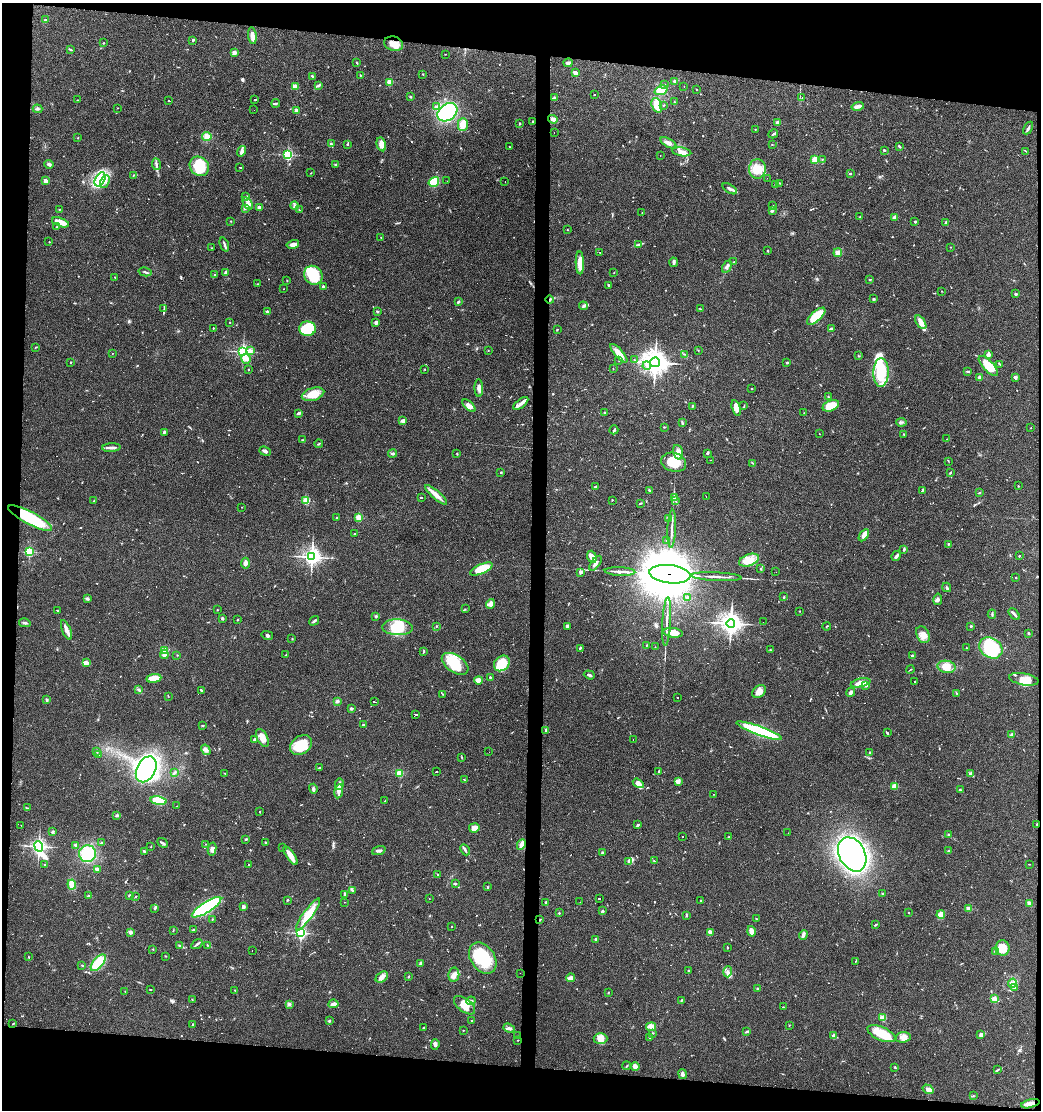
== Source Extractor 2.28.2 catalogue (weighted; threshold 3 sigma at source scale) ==
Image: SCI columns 100-4255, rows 1-4429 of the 4453 x 4429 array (HDU 1 of 3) = the unmasked area's bounding box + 8 px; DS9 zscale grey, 4 x 4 block average (1 PNG px = mean of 4 x 4 image px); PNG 1043 x 1112 px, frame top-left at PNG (2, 3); each listed source drawn as its Kron ellipse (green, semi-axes under 4 px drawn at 4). Shown black and unused: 12% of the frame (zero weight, under 3 of 4 exposures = <1% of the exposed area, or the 3 px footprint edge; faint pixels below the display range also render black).
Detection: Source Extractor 2.28.2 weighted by HDU 2 'WHT'. Background 0.0606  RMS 0.0051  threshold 0.0229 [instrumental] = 3 sigma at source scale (4.5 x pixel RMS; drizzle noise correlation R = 1.50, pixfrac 1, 0.05/0.05 arcsec/px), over >= 5 px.
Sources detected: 854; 4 too faint to see at this stretch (4 x 4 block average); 6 inside a brighter object's white glare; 73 cosmic-ray / hot-pixel residue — neither listed nor drawn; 7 coinciding with a brighter row at this scale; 46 inside a brighter listed object's ellipse — not listed separately; of the other 718, all 500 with FLUX_AUTO >= 1.15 (the completeness limit of this list) listed and drawn (218 fainter detections not listed), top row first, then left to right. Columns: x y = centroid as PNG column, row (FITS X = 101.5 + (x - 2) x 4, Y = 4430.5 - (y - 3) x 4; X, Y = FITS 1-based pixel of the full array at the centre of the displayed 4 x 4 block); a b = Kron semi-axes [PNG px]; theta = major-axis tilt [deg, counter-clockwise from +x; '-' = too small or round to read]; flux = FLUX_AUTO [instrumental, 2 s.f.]
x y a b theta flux
45 20 3 2 - 2.1
252 36 8 4 -82 17
193 40 2 2 - 12
104 43 2 2 - 1.4
394 44 9 7 -19 27
70 49 3 2 - 3.9
234 53 3 3 - 7.7
445 54 2 2 - 1.4
357 63 3 2 - 2.5
568 63 4 3 - 15
575 73 3 3 - 12
423 74 2 2 - 1.8
360 75 2 2 - 1.7
312 76 3 2 - 3.8
675 81 4 3 - 5.3
390 82 2 2 - 110
665 84 2 2 - 1.2
318 85 3 2 - 4.5
295 86 4 2 - 17
684 87 2 2 - 1.3
696 89 2 2 - 1.2
661 90 7 4 20 36
594 95 2 2 - 1.4
410 97 2 2 - 14
554 98 3 2 - 1.9
802 98 2 2 - 1.5
78 100 3 2 - 1.5
255 100 2 2 - 44
168 101 2 2 - 130
674 102 3 2 - 2.4
276 103 4 2 - 3.7
657 105 7 5 -70 40
664 105 2 2 - 1.7
858 106 6 3 15 15
436 107 3 3 - 7.5
117 108 2 2 - 1.8
37 109 5 2 - 5.1
254 110 2 2 - 1.2
296 110 2 2 - 60
447 112 11 8 38 230
553 119 5 3 - 14
533 121 2 2 - 4.7
778 122 4 3 - 5.9
519 123 3 2 - 1.9
463 125 6 5 - 36
1028 128 7 2 61 5.5
755 129 2 2 - 1.2
554 132 2 2 - 1.3
773 134 5 2 - 4.7
207 136 5 4 - 19
78 138 2 2 - 1.2
668 143 9 3 -29 13
331 144 3 2 - 5.7
347 144 3 2 - 3.1
381 144 7 4 -76 21
772 144 2 2 - 1.3
899 146 2 2 - 4.3
509 147 2 2 - 1.7
884 150 2 2 - 3.9
241 151 5 3 - 8.2
1026 151 3 2 - 1.4
682 152 9 4 -8 18
288 155 2 2 - 410
660 155 2 2 - 1.6
815 159 2 2 - 140
822 159 2 2 - 1.4
49 164 5 3 - 6.4
156 164 6 2 -83 5.9
335 165 2 2 - 3.1
199 166 10 9 - 91
240 167 2 2 - 1.5
757 169 10 8 87 44
311 173 2 2 - 1.3
850 173 3 2 - 2.7
133 175 3 2 - 2.1
767 178 2 2 - 1.9
100 179 8 4 61 52
45 181 2 2 - 38
105 181 6 3 63 10
447 181 2 2 - 1.2
434 182 5 4 - 75
505 182 2 2 - 1.5
780 183 2 2 - 1.4
775 184 3 2 - 1.7
730 189 8 3 -31 11
246 196 2 2 - 4.3
248 203 7 3 -59 11
295 206 4 2 - 4.9
773 206 2 2 - 1.6
259 207 2 2 - 40
245 208 4 2 - 4.8
60 209 2 2 - 1.4
299 210 2 2 - 1.2
772 210 3 3 - 5.4
642 213 2 2 - 1.6
860 216 2 2 - 1.3
895 217 4 2 - 12
231 221 2 2 - 1.5
61 222 9 3 -20 40
915 222 2 2 - 3.9
946 222 2 2 - 21
56 227 2 2 - 1.9
567 230 2 2 - 3.6
381 238 2 2 - 1.4
49 242 2 2 - 3
293 244 6 3 13 12
639 244 2 2 - 2.6
224 245 7 2 -70 6.6
950 247 2 2 - 1.6
211 248 2 2 - 1.3
768 251 3 2 - 2.3
600 252 2 2 - 83
838 253 4 4 - 12
673 262 4 3 - 6.7
734 262 3 2 - 1.4
580 263 11 4 -88 37
727 267 6 2 62 6.7
145 272 6 2 -14 4.5
226 272 3 2 - 12
614 273 2 2 - 1.2
214 275 2 2 - 1.9
313 275 10 8 -49 120
115 277 2 2 - 2.2
870 280 3 2 - 2.2
287 281 2 2 - 2.2
258 284 3 2 - 1.7
609 285 3 2 - 4.5
323 287 2 2 - 6
284 289 2 2 - 1.5
942 291 2 2 - 1.2
1016 294 3 2 - 4.6
873 299 2 2 - 2.2
549 300 4 2 - 5.9
458 302 2 2 - 5.9
583 306 4 3 - 5.6
164 309 3 2 - 2.9
700 309 3 2 - 2.5
377 311 3 2 - 3
267 312 2 2 - 32
816 316 11 5 42 96
230 322 2 2 - 1.6
376 322 2 2 - 12
921 322 8 3 -56 24
213 328 2 2 - 5.2
831 328 3 2 - 5.4
307 329 8 7 - 100
557 330 2 2 - 2
36 347 3 2 - 1.6
251 350 3 3 - 5.6
488 350 2 2 - 1.6
698 350 2 2 - 1.4
243 352 2 2 - 670
112 353 2 2 - 2.9
619 353 12 4 -49 30
684 354 2 2 - 1.4
988 355 3 3 - 15
859 356 3 2 - 1.8
246 359 5 5 - 13
619 360 2 2 - 1.4
634 360 2 2 - 2.1
70 362 2 2 - 3.2
655 362 5 5 - 2900
787 362 3 2 - 3.2
1000 364 4 2 - 2.2
647 366 4 2 - 5.6
988 366 13 5 -47 71
248 369 2 2 - 4.6
424 369 2 2 - 1.4
613 369 2 2 - 1.6
967 371 4 2 - 3.2
881 373 14 7 88 130
979 377 2 2 - 34
1015 377 2 2 - 9.8
479 388 9 4 -89 12
751 389 2 2 - 2.5
313 394 11 6 17 44
828 397 3 2 - 2.7
521 403 9 3 37 13
469 406 8 4 -43 18
692 406 2 2 - 3.3
744 406 4 2 - 2.3
831 406 8 5 22 62
736 408 8 3 -74 19
604 412 2 2 - 2.5
299 413 4 2 - 8.9
804 413 2 2 - 1.4
403 421 4 3 - 8.3
901 422 5 2 - 3.5
682 423 4 2 - 4
664 427 3 2 - 2.4
1031 428 2 2 - 2
614 430 4 2 - 3.8
164 432 3 2 - 3.9
819 434 2 2 - 1.2
904 434 2 2 - 2.3
947 439 2 2 - 1.3
303 440 3 2 - 2.6
319 444 4 2 - 2.1
111 448 9 3 3 12
265 451 6 3 -21 9.3
678 452 7 5 -73 17
392 453 4 3 - 4.5
707 453 3 2 - 5.3
457 454 3 2 - 1.5
711 460 2 2 - 7.1
948 461 3 2 - 1.4
674 462 13 9 -16 87
752 463 3 2 - 1.6
501 472 2 2 - 4.4
950 472 2 2 - 4.3
1018 486 2 2 - 1.4
595 487 3 2 - 3.7
649 490 3 2 - 3.1
922 490 3 2 - 4
979 493 3 2 - 1.9
436 495 14 4 -41 30
706 497 2 2 - 11
421 498 2 2 - 200
674 498 2 2 - 1.6
612 500 2 2 - 1.8
94 501 2 2 - 3.2
306 501 2 2 - 190
676 501 2 2 - 1.2
640 503 3 2 - 2.3
242 507 2 2 - 1.2
359 517 2 2 - 160
30 518 24 6 -28 180
337 518 2 2 - 4.1
669 518 4 2 - 2.8
672 529 19 2 87 16
354 534 2 2 - 9.1
864 535 7 3 57 24
667 540 2 2 - 1.7
948 544 3 2 - 2.9
904 549 4 2 - 4.7
29 552 2 2 - 330
896 556 5 3 - 6.2
1019 556 2 2 - 2.9
312 557 3 3 - 1100
592 557 6 4 -69 18
749 560 10 5 20 30
245 563 5 4 - 9
595 563 9 3 55 13
761 568 2 2 - 2.4
481 569 12 5 23 77
581 572 2 2 - 34
620 572 15 3 -3 20
776 572 2 2 - 1.3
670 574 21 9 -6 34000
716 577 25 2 -3 19
1016 578 2 2 - 1.7
947 587 5 2 - 3.6
688 597 3 3 - 6.6
784 597 2 2 - 2.5
88 599 3 2 - 3.1
938 599 6 3 80 6.7
490 604 5 4 - 9.5
465 609 2 2 - 1.7
217 610 2 2 - 4.3
57 611 3 2 - 1.6
799 611 2 2 - 1.2
992 614 4 2 - 3.9
1014 614 7 2 -49 7.8
376 616 3 2 - 3.9
222 618 3 3 - 3.4
237 620 2 2 - 1.9
314 621 5 2 - 5.4
667 621 24 2 87 17
763 622 2 2 - 2
25 623 6 2 -13 5.4
731 623 4 4 - 1900
436 626 2 2 - 2.1
567 626 3 2 - 6.8
827 626 4 2 - 2.5
971 626 2 2 - 3.2
397 627 15 8 -2 74
66 630 10 3 -68 16
673 633 9 4 -6 33
1028 633 2 2 - 3.7
267 635 6 3 -15 5.5
923 635 9 6 -63 23
292 639 2 2 - 1.2
647 645 2 2 - 1.7
655 647 2 2 - 1.2
580 648 3 2 - 4
966 648 2 2 - 1.5
991 648 12 9 -34 200
771 650 3 2 - 3.4
165 651 3 2 - 23
424 651 3 2 - 2.2
164 654 4 3 - 11
177 655 2 2 - 1.3
285 655 4 2 - 2.7
913 656 3 2 - 8.2
86 663 4 3 - 5.7
502 663 9 7 44 77
455 664 15 8 -33 99
946 667 9 6 -10 44
910 669 4 2 - 2.2
589 675 6 2 -19 5.6
490 677 3 2 - 2
154 678 7 4 7 42
1024 679 15 6 -10 33
478 680 4 3 - 23
915 681 2 2 - 1.7
861 683 10 3 12 30
866 685 4 2 - 4.5
139 690 2 2 - 1.5
201 690 3 2 - 4
759 691 7 5 41 19
851 692 5 2 - 11
956 693 3 2 - 1.8
443 694 2 2 - 1.6
168 696 3 2 - 1.2
678 697 2 2 - 55
47 700 3 2 - 5.1
337 701 4 3 - 5.5
375 702 3 2 - 120
351 709 2 2 - 23
416 714 3 2 - 180
202 725 2 2 - 2.5
363 725 3 2 - 2.2
546 730 3 2 - 5.2
759 731 24 4 -20 270
888 733 2 2 - 3
1012 734 3 2 - 5.9
262 738 10 5 -63 25
254 740 3 3 - 4.1
633 740 2 2 - 11
301 745 12 9 34 96
206 750 6 3 -58 10
97 752 3 2 - 2.2
489 752 2 2 - 1.2
870 753 3 2 - 2.3
99 755 3 2 - 1.3
462 758 3 2 - 2
319 768 4 2 - 3.9
146 769 14 9 62 440
436 772 2 2 - 47
659 772 4 2 - 3.6
174 773 4 2 - 3.1
400 773 2 2 - 160
225 774 3 2 - 1.3
971 774 2 2 - 2.5
464 780 2 2 - 1.6
678 782 3 2 - 9.7
638 783 6 4 -34 16
339 784 6 3 87 6.9
895 786 2 2 - 120
313 789 5 3 - 6.4
960 790 3 2 - 3.6
339 791 7 4 79 12
714 794 2 2 - 1.2
159 801 8 3 -8 120
385 801 3 2 - 3.1
177 806 2 2 - 1.3
27 808 2 2 - 1.2
259 811 2 2 - 1.4
117 815 3 2 - 4.2
1037 824 2 2 - 1.4
21 825 2 2 - 1.3
638 825 3 2 - 3.7
474 828 5 4 - 20
52 832 3 2 - 3.8
788 833 2 2 - 1.6
949 835 2 2 - 10
682 837 2 2 - 1.8
729 837 3 2 - 2.5
246 839 3 2 - 3.8
265 842 3 2 - 2.3
102 843 3 2 - 3.5
162 843 6 2 -44 4.7
205 844 2 2 - 1.2
75 845 3 2 - 4.1
521 845 6 3 64 17
39 846 5 3 - 930
151 847 2 2 - 1.4
282 847 2 2 - 3.1
212 849 6 4 79 11
465 850 6 2 -64 6.2
144 851 3 2 - 4.9
379 851 7 2 19 6.9
949 851 2 2 - 2.4
602 853 2 2 - 4.7
88 854 8 8 - 120
852 854 18 13 -62 1000
290 856 11 3 -55 30
654 861 2 2 - 2.5
629 862 3 2 - 3.1
1029 864 2 2 - 1.5
45 865 2 2 - 8.8
249 865 2 2 - 1.9
97 869 2 2 - 52
438 874 2 2 - 1.7
455 883 3 2 - 5.2
72 884 5 4 - 24
488 887 2 2 - 2
353 890 2 2 - 2.9
345 894 3 2 - 1.7
882 894 3 2 - 5
130 895 3 2 - 4.5
88 896 3 2 - 2.7
136 896 2 2 - 1.6
429 899 2 2 - 1.7
599 899 3 2 - 110
287 900 2 2 - 3.2
701 901 2 2 - 8.6
344 902 2 2 - 1.3
580 902 2 2 - 6.3
546 903 4 2 - 4
1029 903 2 2 - 58
206 907 17 5 32 340
243 907 3 3 - 7.9
155 908 3 2 - 1.6
968 909 2 2 - 69
603 910 3 2 - 2.1
909 912 2 2 - 3.1
559 913 2 2 - 2.6
308 915 19 4 54 73
941 915 4 3 - 21
686 916 2 2 - 1.5
212 919 2 2 - 2.1
756 919 3 2 - 2.1
540 920 3 2 - 3.6
876 924 3 2 - 2.7
452 926 2 2 - 1.2
173 930 3 2 - 1.6
193 930 2 2 - 2.4
751 931 5 3 - 25
130 932 2 2 - 50
710 932 4 3 - 6.6
301 933 2 2 - 470
803 935 5 2 - 13
596 939 3 3 - 5.6
197 944 6 2 34 5.5
179 945 3 2 - 2.5
207 945 2 2 - 1.6
727 947 2 2 - 2.2
1002 948 8 7 - 61
153 949 2 2 - 1.9
252 951 2 2 - 6.4
995 951 2 2 - 3.5
165 956 2 2 - 1.6
28 957 2 2 - 1.9
483 958 17 12 -56 150
856 961 2 2 - 1.9
98 963 10 5 50 84
421 963 3 3 - 4.7
82 965 3 2 - 2.6
688 971 2 2 - 10
728 972 5 3 - 7.7
520 973 2 2 - 1.3
454 975 7 5 80 17
382 977 7 4 36 15
408 977 2 2 - 1.4
571 978 5 3 - 16
1012 983 5 4 - 14
1015 987 3 2 - 2.6
757 988 2 2 - 6.6
150 990 3 2 - 1.6
235 990 2 2 - 1.2
125 991 2 2 - 1.4
608 993 2 2 - 1.7
995 999 2 2 - 120
192 1000 2 2 - 1.2
681 1000 3 2 - 2.1
471 1001 4 2 - 4.8
289 1004 2 2 - 2
333 1004 5 3 - 12
464 1005 12 6 -38 46
783 1007 2 2 - 2
883 1018 2 2 - 110
329 1021 3 2 - 3.3
472 1021 3 2 - 2.1
13 1023 2 2 - 2.2
193 1024 3 2 - 1.9
789 1025 2 2 - 1.9
651 1027 5 3 - 10
423 1028 3 2 - 3.2
509 1028 6 3 -20 7.1
463 1030 2 2 - 1.4
747 1032 4 2 - 4.1
653 1033 2 2 - 1.4
881 1034 15 6 -24 69
833 1035 3 3 - 6
981 1035 3 3 - 11
517 1036 2 2 - 1.5
903 1037 7 5 7 16
600 1038 7 5 -1 28
650 1038 3 2 - 3
518 1040 2 2 - 1.3
435 1044 5 3 - 7
627 1066 4 2 - 3
635 1066 4 3 - 19
895 1067 3 2 - 2.4
997 1070 3 2 - 2.5
683 1074 5 3 - 11
928 1089 6 3 -34 10
973 1096 2 2 - 1.5
1030 1104 9 3 15 20
Overlapping masked pixels (flux is a lower limit): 5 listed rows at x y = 30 518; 670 574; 1037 824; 540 920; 1030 1104
Diffuse or blended objects may show on this block-average render without a row.